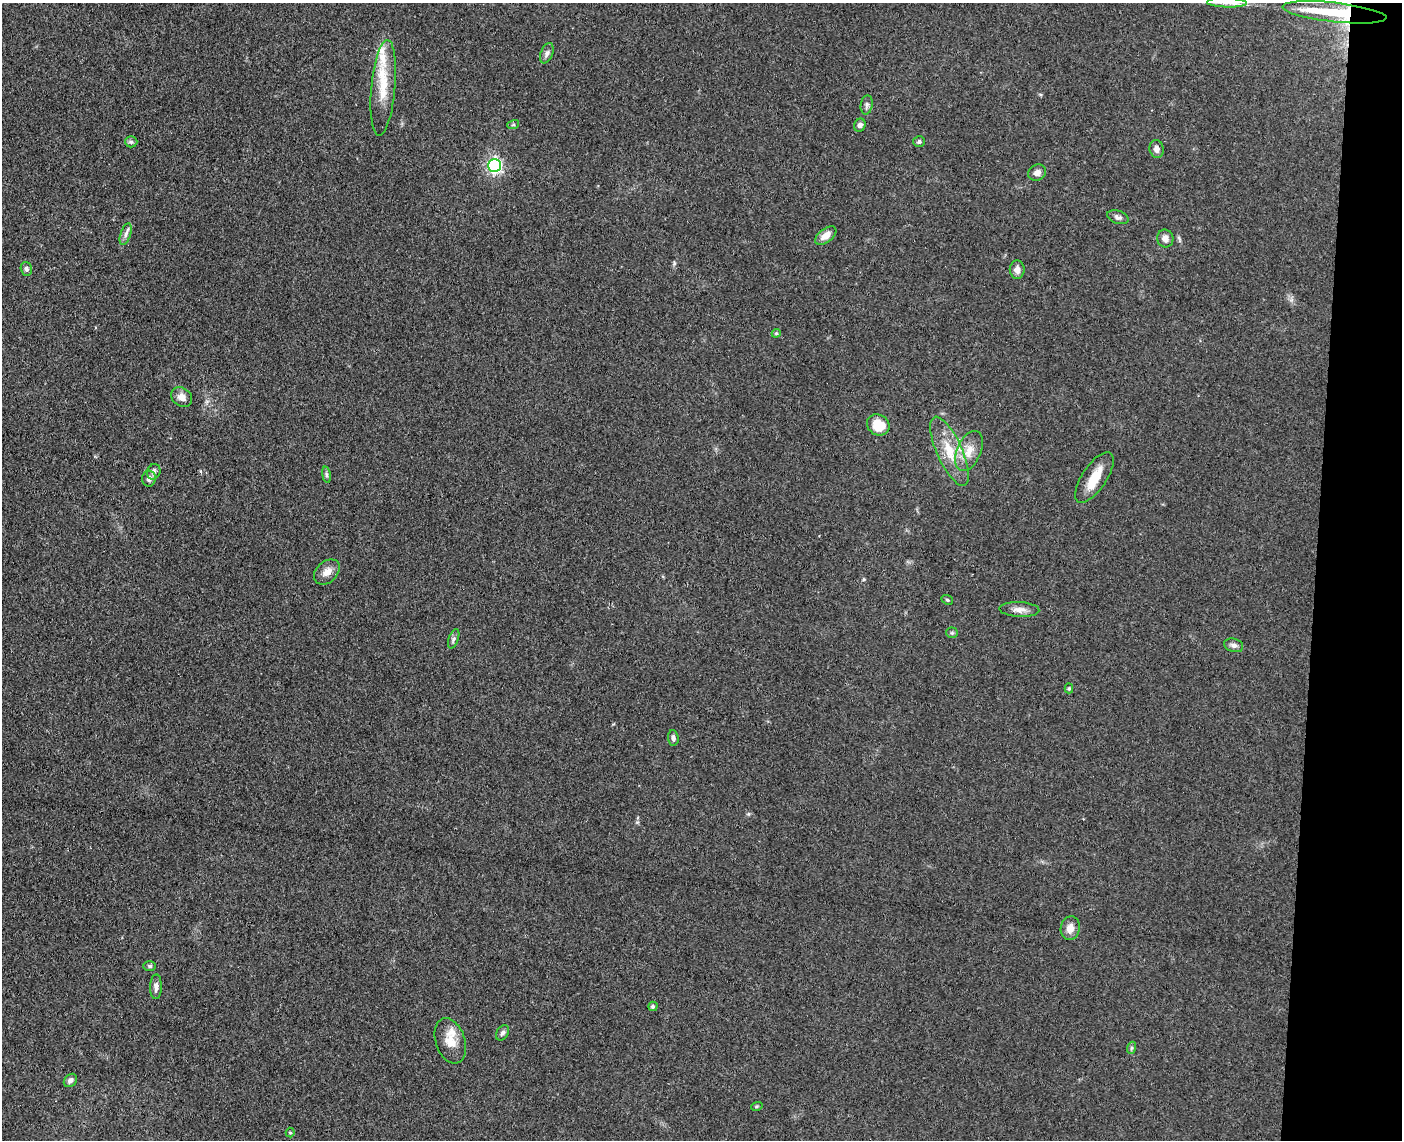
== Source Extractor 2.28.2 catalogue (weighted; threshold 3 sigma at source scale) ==
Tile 6 of 3 x 4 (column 3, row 2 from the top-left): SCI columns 3076-4475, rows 2284-3421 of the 4640 x 4568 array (HDU 1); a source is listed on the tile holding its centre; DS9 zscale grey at full resolution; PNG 1404 x 1142 px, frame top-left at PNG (2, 3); each listed source drawn as its Kron ellipse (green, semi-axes under 4 px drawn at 4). Shown black and unused: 6% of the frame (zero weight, under 3 of 4 exposures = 5% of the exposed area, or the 3 px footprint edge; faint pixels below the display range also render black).
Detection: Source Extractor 2.28.2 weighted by HDU 2 'WHT'; one run over the whole footprint, this tile lists its part. Background 0.13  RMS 0.0071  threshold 0.0321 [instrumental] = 3 sigma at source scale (4.5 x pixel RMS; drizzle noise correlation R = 1.50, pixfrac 1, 0.05/0.05 arcsec/px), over >= 5 px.
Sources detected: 49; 4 inside a brighter listed object's ellipse — not listed separately; the other 45 listed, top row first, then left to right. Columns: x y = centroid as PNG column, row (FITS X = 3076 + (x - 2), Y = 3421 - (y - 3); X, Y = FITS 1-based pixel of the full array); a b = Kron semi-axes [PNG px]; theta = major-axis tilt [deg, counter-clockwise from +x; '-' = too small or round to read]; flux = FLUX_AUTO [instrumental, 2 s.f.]
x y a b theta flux
1227 3 20 5 -2 5.5
1334 12 52 9 -6 57
547 53 11 6 69 2.4
383 88 48 12 85 21
867 105 10 6 81 2.1
513 125 6 4 18 0.95
860 125 6 5 - 2.3
131 142 6 5 - 1.4
919 142 6 5 - 1.4
1157 149 9 7 -80 3.6
494 165 6 6 - 170
1037 173 9 7 28 3.3
1118 217 11 6 -17 2.3
126 234 11 5 72 2.6
826 236 12 6 38 6.2
1165 238 9 8 - 4.1
26 269 7 5 -72 2
1017 270 9 7 -90 4.2
776 333 4 4 - 0.99
182 397 11 9 -38 5.5
878 425 12 10 -34 14
949 451 37 12 -66 21
969 451 21 12 66 11
154 472 8 6 65 2.2
326 475 8 4 -82 1.6
1094 478 29 12 56 16
149 479 8 7 - 3.1
327 572 15 10 44 6.1
947 600 6 4 -22 1
1019 609 20 7 -2 5.2
952 633 5 5 - 1.2
454 639 10 5 71 1.9
1234 645 10 6 -16 2.8
1069 688 5 4 - 1.1
673 738 8 5 -84 2.1
1070 928 12 9 80 6.4
150 966 6 5 - 1.3
156 987 12 6 89 3.1
653 1006 5 4 - 1.6
502 1033 8 5 56 2.1
450 1041 23 14 -71 11
1131 1048 6 4 71 1.1
70 1080 7 5 44 2.9
757 1106 6 3 18 0.84
290 1132 5 4 - 0.89
Overlapping masked pixels (flux is a lower limit): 1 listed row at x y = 1334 12
Isophote crosses this tile's border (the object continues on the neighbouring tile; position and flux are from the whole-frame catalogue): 2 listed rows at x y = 1227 3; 1334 12